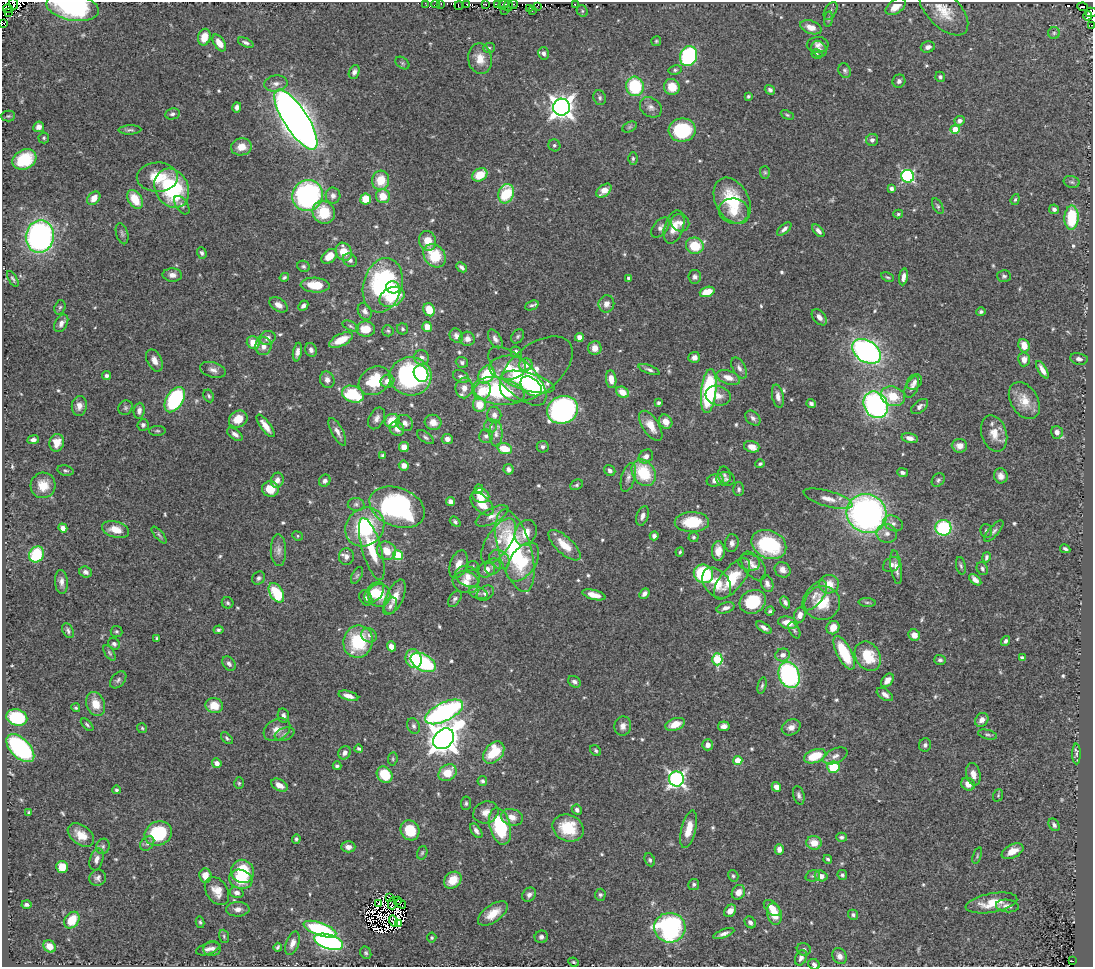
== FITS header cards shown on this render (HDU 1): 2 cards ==
NAXIS1  =                 1091
NAXIS2  =                  965

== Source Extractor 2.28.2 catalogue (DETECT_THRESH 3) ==
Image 1091 x 965 px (HDU 1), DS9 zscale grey, 1 PNG px = 1 image px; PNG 1095 x 969 px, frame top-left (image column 1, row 965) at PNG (2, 2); each listed source drawn as its Kron ellipse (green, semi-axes under 4 px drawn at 4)
Background 0.565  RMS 0.021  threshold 0.0625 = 3 sigma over >= 5 px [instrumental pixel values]
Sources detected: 632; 16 with non-positive FLUX_AUTO (blend fragments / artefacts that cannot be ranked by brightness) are neither listed nor drawn; of the other 616, the 500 brightest by FLUX_AUTO listed and drawn (116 fainter detections omitted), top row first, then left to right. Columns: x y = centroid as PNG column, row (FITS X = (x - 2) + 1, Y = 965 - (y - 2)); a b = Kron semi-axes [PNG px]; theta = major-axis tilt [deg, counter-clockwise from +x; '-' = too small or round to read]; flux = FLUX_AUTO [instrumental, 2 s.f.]
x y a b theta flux
425 3 3 2 - 2.7
441 3 3 2 - 6.5
14 4 5 3 - 42
436 4 4 3 - 3.9
485 4 2 2 - 3.6
497 4 3 2 - 3.6
575 4 3 2 - 5.3
467 5 3 2 - 22
503 5 5 3 - 6.4
513 5 4 2 - 4
459 6 4 2 - 5.3
508 6 6 3 90 6.8
896 6 11 7 37 15
73 7 26 13 -10 130
537 7 3 2 - 13
1083 7 5 3 - 21
529 8 3 2 - 3.8
8 9 5 2 - 14
505 10 2 2 - 2.9
532 10 4 3 - 4.7
582 11 6 5 - 2.1
830 11 10 5 59 4.1
944 11 30 16 -45 35
8 12 3 2 - 23
1091 12 6 5 - 40
1088 16 4 3 - 59
828 19 8 4 82 2.3
3 23 2 2 - 35
1092 26 3 2 - 2.9
811 27 11 6 -18 13
1054 33 6 6 - 3
204 37 8 6 77 20
656 41 5 5 - 2.1
219 43 9 5 -56 16
246 43 8 4 -24 4.2
818 45 11 8 2 7.1
928 47 7 5 15 5.9
489 48 6 5 - 2.6
819 49 8 7 - 5.7
543 53 6 5 - 4.5
817 54 5 4 - 2.3
688 56 10 8 70 200
480 59 15 11 -82 19
402 63 8 5 -37 2.4
675 70 7 4 9 2.9
845 70 7 6 - 3.4
354 72 7 5 67 5.6
940 77 5 5 - 3.4
899 81 7 6 - 5.1
276 84 12 8 10 8.4
635 86 10 8 -76 85
672 87 8 7 - 25
770 90 5 4 - 3.6
748 96 4 4 - 2.4
600 98 7 6 - 3.5
237 107 5 4 - 5.2
561 107 8 8 - 1300
651 107 12 9 -36 8.2
172 114 7 5 10 4.6
787 115 7 4 -25 2.2
8 116 7 5 1 2.1
296 120 35 12 -57 2200
960 121 5 4 - 6.6
39 127 5 5 - 7
629 127 7 5 27 2.6
955 129 5 4 - 29
130 130 11 4 2 3.7
682 130 13 11 8 100
44 138 5 5 - 2.3
872 140 6 6 - 5.2
554 145 6 5 - 3
241 147 10 8 10 18
24 159 12 9 28 60
633 159 6 4 -90 2.6
765 172 6 5 - 2.2
480 175 8 6 30 30
908 176 6 6 - 200
157 177 20 14 1 40
381 180 9 8 - 31
1072 182 8 6 -16 3.2
172 188 20 16 -62 140
891 188 4 4 - 4.4
604 191 9 5 39 12
506 194 10 7 70 69
308 196 16 15 - 280
333 196 8 7 - 5.9
383 196 7 7 - 23
94 198 7 5 50 15
135 199 10 6 -58 34
366 199 5 5 - 26
1015 200 6 4 70 2.5
732 201 25 16 -62 67
182 205 10 6 -55 4.2
938 206 8 4 -61 2.7
1054 209 5 4 - 5.1
734 211 15 12 -9 22
324 212 12 10 -47 46
898 214 5 4 - 2.3
1071 218 12 7 87 69
680 223 9 8 - 8.1
660 227 12 7 50 6.7
674 227 17 9 73 21
784 229 9 4 42 4.9
818 231 7 4 -48 5.6
122 234 11 6 -74 3.7
40 236 16 14 79 390
428 241 10 8 -68 19
695 246 9 8 - 45
344 252 9 7 -62 24
202 253 6 4 -71 3.7
329 256 9 6 42 21
434 256 13 10 -50 50
350 260 7 6 - 5.8
303 266 6 5 - 3.1
461 267 6 3 -42 4
172 275 10 6 -4 7.8
1004 276 7 6 - 3.2
284 277 5 3 - 2.4
695 277 7 6 - 4.3
888 277 7 4 -26 2.2
903 277 8 4 81 7.3
629 278 4 4 - 5.1
13 279 9 3 -60 2.6
315 285 14 7 -3 34
383 285 28 19 75 190
393 287 7 6 - 34
707 292 7 5 19 26
392 297 13 9 25 48
606 304 8 8 - 9.1
278 305 10 6 -33 9.3
532 305 7 4 22 3.2
303 306 5 4 - 5.6
60 307 7 5 71 2.4
429 310 7 5 -64 24
365 311 9 6 -62 6.5
981 312 5 4 - 3
819 317 9 6 -51 8.2
61 323 9 6 61 6.5
351 326 9 4 -25 3.1
427 327 5 5 - 15
366 329 9 7 -4 23
402 329 5 5 - 2.7
388 331 5 5 - 2.4
456 336 7 6 - 5.3
518 336 7 6 - 2.6
579 337 4 4 - 9.2
267 338 8 6 22 7.9
467 339 7 7 - 7.1
495 339 10 6 -59 5.5
341 340 13 6 26 24
253 343 7 6 - 24
263 346 9 8 - 9.9
1024 346 7 5 -70 15
595 348 7 6 - 12
311 350 7 5 -64 5.4
866 351 15 10 -33 450
297 352 9 4 80 6.3
516 352 6 5 - 5.2
694 357 6 5 - 8.5
422 358 7 7 - 7.5
1024 359 7 6 - 8.8
1079 359 8 6 -11 6.3
154 360 12 7 -63 11
462 362 6 5 - 3.8
526 365 7 6 - 12
508 368 18 12 2 32
739 368 11 6 -61 5.9
536 369 42 24 39 40
213 370 13 7 -15 7.8
649 370 11 4 -21 4.5
1042 370 10 4 -60 8
421 374 8 7 - 55
486 374 10 7 55 59
107 376 4 4 - 3.9
411 376 21 19 -4 220
517 376 38 16 -46 82
461 377 8 6 -28 4.5
728 377 12 7 -19 12
611 379 9 5 -83 13
327 380 8 7 - 7.4
375 381 17 13 32 52
387 381 7 6 - 11
528 382 27 9 -15 120
914 382 8 6 46 4.8
531 386 12 8 -39 63
912 387 11 6 65 5.5
464 388 10 8 82 13
482 391 9 8 - 31
499 391 26 13 -10 140
709 391 22 7 84 170
622 392 6 5 - 18
353 394 11 8 -21 74
209 396 7 5 -63 2.8
718 396 13 9 -16 13
778 396 12 5 -79 8
893 396 12 9 -18 30
175 400 14 8 58 180
1024 401 20 13 -58 25
659 403 4 3 - 2.8
811 404 5 4 - 4.1
479 405 7 6 - 27
876 405 14 11 -57 380
79 406 10 7 83 9.6
920 406 10 6 39 5.9
125 408 7 6 - 3.3
563 410 16 13 24 370
139 411 8 5 84 7.2
494 415 8 7 - 7.4
377 418 11 7 62 7.2
753 418 9 6 -44 4.9
238 419 10 8 31 22
392 421 7 7 - 27
433 422 8 7 - 12
666 422 7 6 - 13
405 423 9 7 -40 7.9
143 425 6 5 - 3.5
265 426 13 5 -54 14
490 426 7 6 - 4.7
651 426 17 8 -57 20
397 429 8 6 -43 8.7
157 431 8 5 2 2.6
337 432 15 5 -62 8
1057 432 6 5 - 7.8
235 434 9 5 -36 5.9
496 434 13 6 -90 8
994 434 19 12 -73 19
486 436 7 7 - 4.5
426 437 10 5 -35 3.4
910 438 8 5 -14 8.7
447 439 5 5 - 6.2
33 440 6 4 8 4.6
57 443 9 7 78 15
959 446 8 6 -5 9.6
404 447 5 5 - 14
543 447 6 6 - 4.3
752 447 8 5 -16 13
505 449 7 5 -17 29
382 456 4 3 - 2.6
646 456 8 6 41 6.3
760 464 5 4 - 2.9
404 466 5 5 - 9.2
508 469 5 5 - 5.5
65 470 8 5 -11 2.9
610 471 6 5 - 5
902 472 5 4 - 4.9
644 473 14 11 -55 63
724 475 8 6 -78 3.8
1001 476 7 6 - 7.3
628 477 15 6 75 7.2
726 479 9 7 -1 4.6
277 480 7 6 - 8.5
715 480 8 6 17 9.2
938 480 7 5 52 3.2
325 481 6 5 - 4.2
43 485 13 12 - 22
577 485 7 5 28 2.7
479 488 4 4 - 5.8
270 489 8 8 - 28
739 489 7 5 -89 3.5
481 496 9 7 -23 20
828 499 25 7 -16 16
450 502 5 4 - 6.8
356 504 8 6 -9 4.1
482 504 14 8 -44 22
397 507 29 19 -21 230
867 513 20 19 - 540
492 516 18 7 28 11
643 516 10 6 71 6.5
455 522 6 4 -38 3.1
692 522 17 10 1 47
893 523 10 7 -25 7
365 527 21 18 44 110
63 528 5 4 - 8.2
943 528 8 7 - 110
116 530 14 8 -15 20
986 531 7 5 -75 3.6
994 531 13 5 49 4.4
526 533 13 10 65 22
887 533 10 9 - 9.1
159 535 10 4 -50 2.9
297 536 5 4 - 2.2
654 536 4 4 - 5.1
693 537 5 5 - 2.6
499 541 26 12 57 28
732 543 9 6 83 5.2
769 544 18 14 -25 110
564 545 20 8 -43 27
372 549 32 9 -74 51
1065 549 5 3 - 3.3
278 550 16 7 -89 8.7
386 551 10 9 - 23
515 551 42 16 -74 190
718 551 10 6 -90 16
680 552 4 4 - 2.3
37 554 8 7 - 68
398 555 5 5 - 59
346 557 8 7 - 6.8
986 557 5 4 - 3.2
499 559 11 8 -41 9.8
523 562 22 13 55 49
749 562 11 8 -9 7.6
458 564 14 8 71 15
891 565 9 7 32 5.9
472 566 6 5 - 2.1
753 566 16 9 -53 11
961 566 9 4 -76 3
493 567 8 7 - 5.2
896 567 17 5 -81 8.3
487 569 8 7 - 11
982 569 7 5 -62 3.1
783 570 8 7 - 7.9
86 572 6 5 - 5.6
703 574 10 9 - 110
357 575 9 5 62 3
468 576 13 10 -28 14
258 578 7 6 - 3.8
732 579 25 11 51 48
975 580 7 4 -39 8.3
61 582 12 6 -86 7.5
466 582 13 10 -18 16
717 583 17 12 -50 27
767 584 9 6 -71 5.8
829 584 10 9 - 20
374 592 12 8 52 23
276 593 11 6 -59 67
478 593 10 5 -15 4.3
485 593 9 7 31 5.9
644 594 5 4 - 5.5
379 595 11 11 - 33
594 595 12 5 -14 14
815 595 17 8 54 11
395 597 18 8 66 19
366 598 8 6 -62 3.5
455 599 9 5 55 4.1
753 602 13 11 28 63
785 602 6 4 -61 4.6
867 602 8 3 -5 2.2
228 603 6 5 - 2.5
822 603 18 17 - 42
390 606 9 6 59 4.7
726 608 9 5 18 6
770 611 4 3 - 2.4
800 615 8 6 73 7.2
788 623 10 6 -13 15
764 628 9 4 -34 6.1
833 628 7 6 - 14
218 630 5 3 - 2.6
794 630 9 5 -62 3
68 631 8 5 -63 3.9
116 631 6 5 - 2.3
369 635 8 6 -31 5.4
914 635 6 5 - 13
157 639 3 3 - 2.7
1006 641 5 4 - 3.7
358 642 16 14 72 85
114 644 6 5 - 4
391 646 5 4 - 12
109 653 9 4 -56 2.7
844 653 18 7 -63 65
783 655 7 6 - 7.6
868 656 15 12 -59 42
1022 658 4 3 - 4.4
414 659 9 8 - 38
717 659 6 5 - 100
940 660 6 5 - 3.6
423 663 14 8 -29 160
229 664 8 6 -54 4.9
789 675 13 10 -68 230
118 680 10 6 47 4
887 680 8 5 49 10
574 682 7 5 -34 4.3
762 686 8 4 76 2.6
885 695 9 5 -34 6.6
348 696 10 4 -16 10
96 704 12 9 -68 22
214 705 8 7 - 24
76 708 4 4 - 2.2
444 712 20 9 26 370
283 715 7 5 -81 4.9
17 717 10 8 -15 94
982 720 7 6 - 8.6
675 724 10 6 19 21
87 725 7 4 -44 2.6
414 726 8 6 -65 4.3
623 726 10 8 77 9.5
724 726 6 5 - 6.8
791 727 10 7 27 9.3
142 728 5 5 - 2.1
277 730 14 10 30 14
285 734 10 6 18 4.8
988 735 9 4 -14 3.3
227 738 7 4 -46 2.8
444 739 12 9 43 2500
708 745 5 5 - 9.1
925 745 6 6 - 4
20 748 17 9 -45 240
359 749 4 3 - 2.7
596 751 6 4 -46 2.6
345 753 7 6 - 6.8
494 753 12 8 48 53
1076 754 10 4 90 3.8
815 756 11 6 20 42
835 756 13 7 25 7.6
393 759 6 4 83 2.3
738 761 4 4 - 41
217 763 5 4 - 8
337 766 4 3 - 2.8
833 767 6 6 - 50
448 773 9 7 37 27
973 774 11 7 -78 11
385 775 8 7 - 45
676 779 7 7 - 460
482 781 5 4 - 3
239 783 6 5 - 2.1
968 784 7 6 - 11
279 785 9 5 -30 12
776 787 5 4 - 11
116 790 4 4 - 3.2
799 795 9 5 -75 4.5
998 795 6 5 - 2.2
466 803 7 5 83 2.7
577 810 5 4 - 5
29 812 4 4 - 2.1
486 812 13 10 22 13
512 817 11 8 -15 12
1054 825 7 5 -57 3.9
500 826 19 10 -76 95
568 828 16 13 -23 54
689 829 19 7 76 21
410 830 10 9 - 41
476 831 8 4 -54 6.1
158 833 14 12 24 87
81 835 15 9 -36 21
841 837 5 4 - 3.3
296 839 4 4 - 2.7
147 843 8 6 48 4.4
814 843 7 7 - 19
103 846 8 7 - 4
348 847 7 5 0 7.2
779 849 5 4 - 9.2
1013 851 12 6 26 17
422 853 7 5 73 2.5
977 856 8 4 69 2.3
97 859 11 6 73 7.6
828 859 4 3 - 2.4
650 860 7 5 -64 3
62 867 6 6 - 34
243 871 12 11 - 63
842 875 5 5 - 3.2
205 876 7 6 - 16
733 876 6 5 - 2.4
813 876 7 5 19 3.1
821 876 6 5 - 9.8
98 878 8 8 - 5.1
241 879 12 9 -17 37
453 880 9 7 42 26
694 884 5 5 - 3.2
217 891 15 10 -57 17
738 892 8 6 56 11
237 893 7 5 -14 6.3
529 895 8 6 47 5.6
600 895 6 5 - 3.3
390 897 3 3 - 2.4
397 901 3 2 - 2.2
991 903 26 9 10 29
379 904 2 2 - 2.5
392 904 5 2 - 2.4
401 904 6 2 -33 2.7
26 905 5 3 - 3.8
1007 906 11 6 -7 6.9
772 908 10 6 -44 14
238 909 11 7 1 8.7
730 911 7 5 47 13
493 913 17 8 35 22
774 914 11 7 -76 28
853 915 5 4 - 3.4
72 920 9 6 53 31
394 921 5 3 - 2.4
200 922 6 4 -79 2.5
750 922 6 5 - 5.1
399 923 3 3 - 2.1
670 928 15 15 - 240
320 929 17 6 -20 160
724 934 11 4 20 6.3
224 936 7 5 -72 2.2
541 937 7 6 - 4.9
432 938 5 5 - 2.3
329 942 15 7 -16 360
292 943 12 6 70 9.1
50 946 6 5 - 14
278 947 4 3 - 2.3
212 948 9 7 7 6.1
208 949 12 5 17 7
804 949 7 6 - 4.6
366 953 6 5 - 2.7
840 956 8 6 -60 7.8
801 958 8 5 65 6.3
1072 961 3 2 - 2.6
574 962 5 3 - 2.2
814 964 6 5 - 4.8
At the frame edge (FLAGS 8, measured only in part): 8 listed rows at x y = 425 3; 14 4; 436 4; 73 7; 1091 12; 3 23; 1092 26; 814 964
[116 fainter detections neither listed nor drawn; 16 non-positive-flux detections neither listed nor drawn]